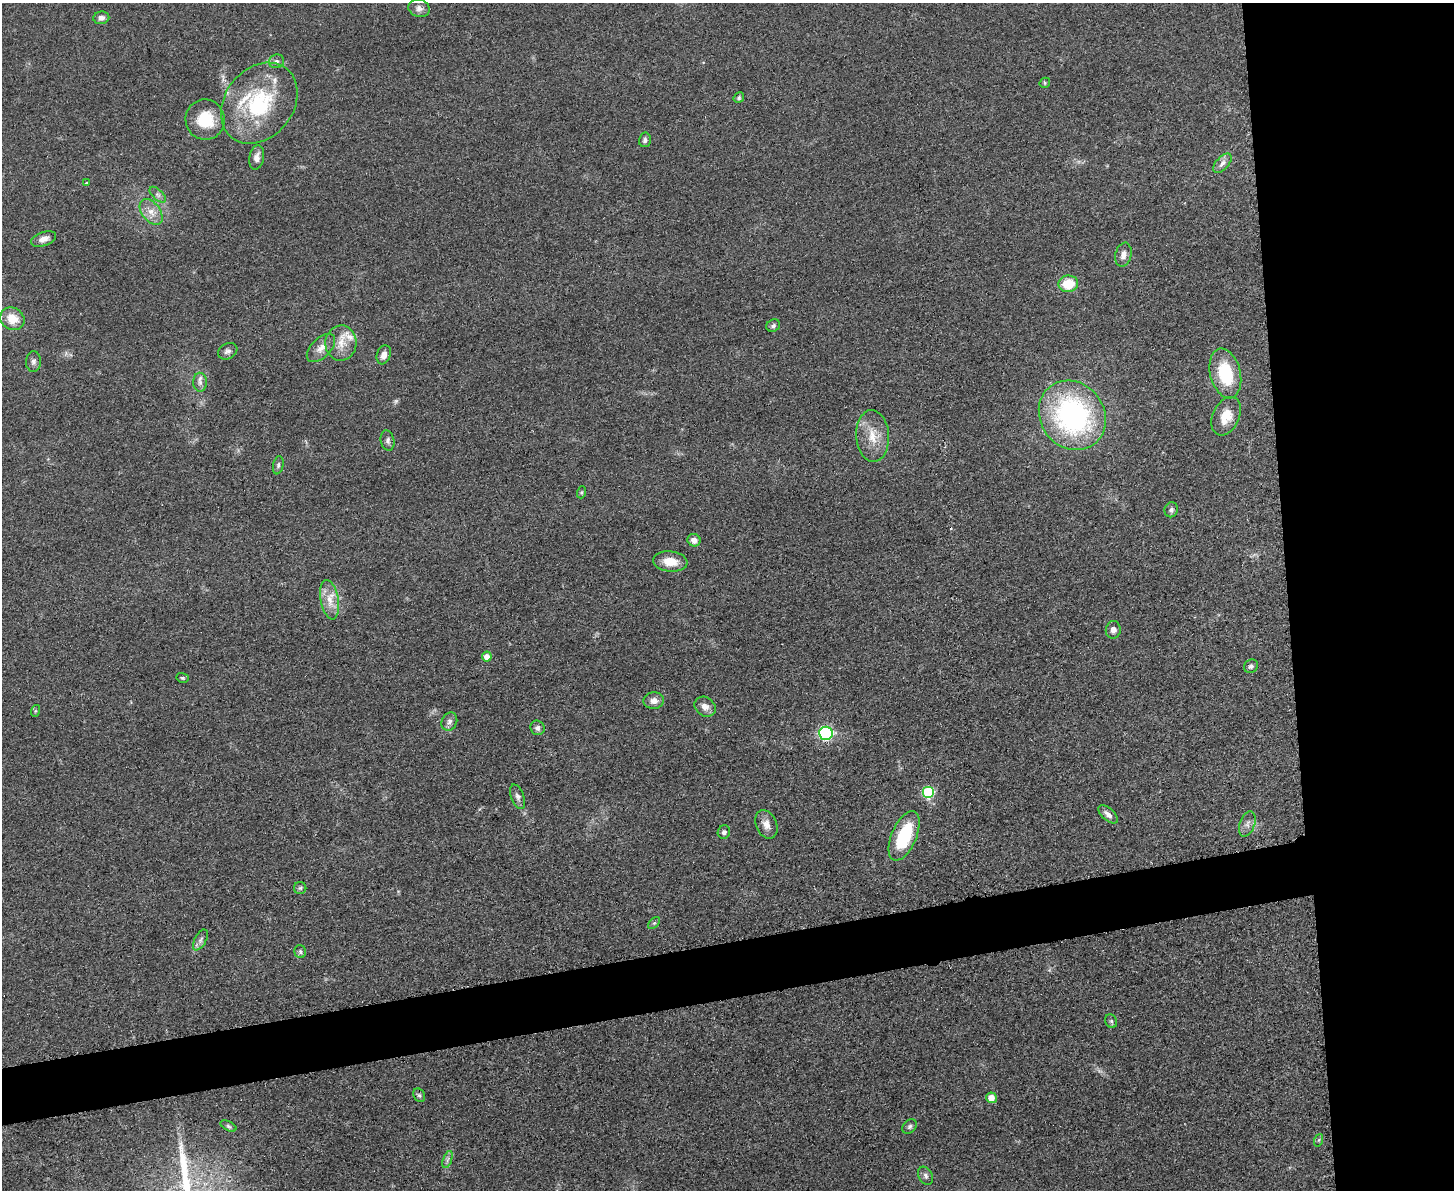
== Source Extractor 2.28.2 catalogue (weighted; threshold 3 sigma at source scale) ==
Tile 6 of 3 x 4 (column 3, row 2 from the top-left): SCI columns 3045-4496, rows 2384-3571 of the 4748 x 4767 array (HDU 1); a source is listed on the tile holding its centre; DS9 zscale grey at full resolution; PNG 1456 x 1192 px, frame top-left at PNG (2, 3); each listed source drawn as its Kron ellipse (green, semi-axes under 4 px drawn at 4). Shown black and unused: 16% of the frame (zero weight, under 3 of 5 exposures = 1% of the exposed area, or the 3 px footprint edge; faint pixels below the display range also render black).
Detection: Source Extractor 2.28.2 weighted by HDU 2 'WHT'; one run over the whole footprint, this tile lists its part. Background 0.0464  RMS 0.0055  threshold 0.0249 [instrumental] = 3 sigma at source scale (4.5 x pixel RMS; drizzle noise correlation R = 1.50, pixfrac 1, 0.05/0.05 arcsec/px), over >= 5 px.
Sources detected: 69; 1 too faint to see at this stretch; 1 cosmic-ray / hot-pixel residue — neither listed nor drawn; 3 inside a brighter listed object's ellipse — not listed separately; the other 64 listed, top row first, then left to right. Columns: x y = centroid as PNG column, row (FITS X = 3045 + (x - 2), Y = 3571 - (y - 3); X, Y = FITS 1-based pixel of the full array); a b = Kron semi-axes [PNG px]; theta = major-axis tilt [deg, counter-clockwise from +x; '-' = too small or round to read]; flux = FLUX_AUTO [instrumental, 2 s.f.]
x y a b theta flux
419 8 11 8 -17 2.7
101 18 8 6 10 2.3
276 61 8 6 16 1.7
1045 83 5 5 - 0.76
739 98 6 4 50 0.84
259 103 44 34 51 49
205 120 20 19 - 18
645 140 7 6 - 1.6
257 157 12 7 80 3.4
1222 163 12 6 47 2.5
86 183 4 3 - 0.36
158 195 10 5 -45 1.7
151 212 15 9 -53 5.5
44 239 13 7 20 3.4
1123 255 12 8 77 3.5
1068 284 10 8 10 15
12 319 12 11 - 9.9
773 326 7 6 - 1.4
341 343 17 15 87 8.3
321 348 17 9 45 4.9
228 351 10 7 30 2.1
384 355 10 7 71 3.6
33 361 10 7 89 2.1
1225 373 25 15 -76 27
200 382 9 7 -89 2.3
1072 415 36 32 -54 110
1226 416 20 13 64 10
873 436 26 16 -87 12
388 440 10 7 -79 1.9
278 465 9 5 78 1.2
582 492 6 4 72 0.75
1171 510 7 6 - 1.6
694 540 6 6 - 3.1
670 561 17 10 -6 8.8
330 600 20 9 -80 7.5
1113 630 9 7 83 2.7
487 657 5 5 - 4.4
1251 666 7 6 - 1.5
183 678 6 4 -16 0.88
654 701 10 8 2 3.9
705 707 11 9 -37 3.8
35 711 6 4 71 0.7
449 722 9 7 64 2.2
537 728 7 7 - 2
826 733 7 6 - 90
928 792 6 6 - 43
518 797 13 6 -69 2.2
1108 814 12 6 -42 2.8
766 824 15 10 -66 4.5
1247 824 13 7 69 2.9
724 832 6 6 - 1.6
904 836 26 12 66 31
300 888 6 6 - 1.1
654 923 7 4 43 0.86
200 940 11 5 61 2.1
300 952 6 5 - 1.3
1111 1021 7 5 -64 1.1
419 1095 7 5 -60 1.1
991 1098 5 5 - 6.6
228 1126 8 4 -27 1.1
910 1126 8 6 46 1.5
1319 1140 6 4 71 0.82
447 1160 9 4 71 1.4
926 1176 9 6 -60 1.8